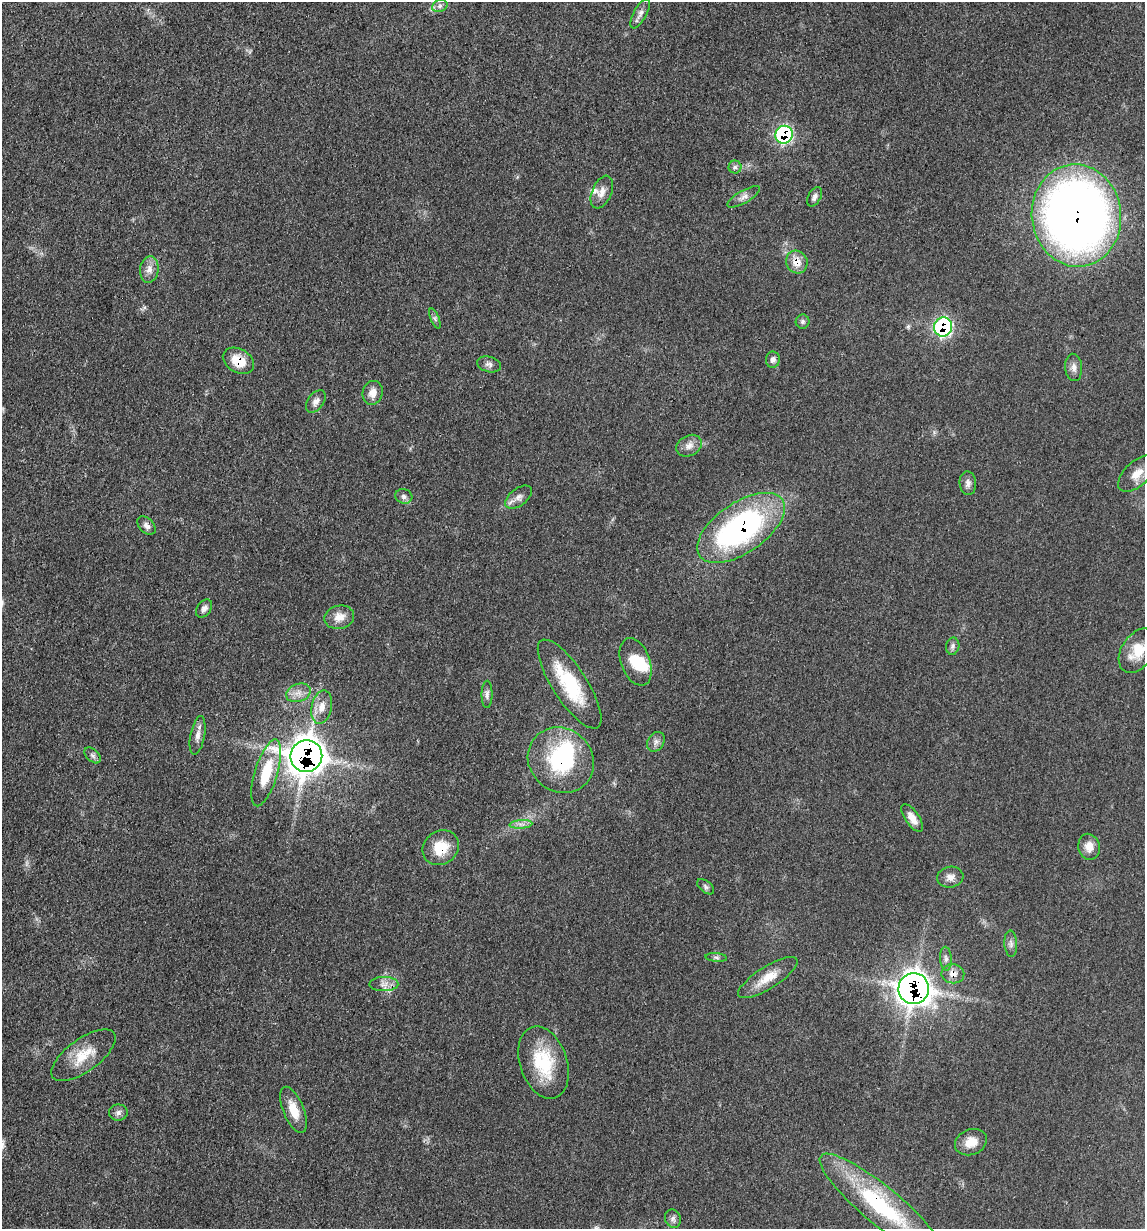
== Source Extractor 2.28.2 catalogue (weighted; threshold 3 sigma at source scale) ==
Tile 11 of 4 x 4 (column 3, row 3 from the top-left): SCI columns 2536-3678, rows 1244-2470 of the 4948 x 4938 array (HDU 1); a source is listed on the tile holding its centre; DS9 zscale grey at full resolution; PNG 1147 x 1231 px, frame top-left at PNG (2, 2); each listed source drawn as its Kron ellipse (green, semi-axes under 4 px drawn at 4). Shown black and unused: <1% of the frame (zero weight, under 3 of 4 exposures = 2% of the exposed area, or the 3 px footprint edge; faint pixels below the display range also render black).
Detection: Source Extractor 2.28.2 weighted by HDU 2 'WHT'; one run over the whole footprint, this tile lists its part. Background 0.0527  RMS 0.0059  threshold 0.0265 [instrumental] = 3 sigma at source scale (4.5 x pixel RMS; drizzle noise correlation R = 1.50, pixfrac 1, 0.05/0.05 arcsec/px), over >= 5 px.
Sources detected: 65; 1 too faint to see at this stretch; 2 inside a brighter object's white glare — neither listed nor drawn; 1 inside a brighter listed object's ellipse — not listed separately; the other 61 listed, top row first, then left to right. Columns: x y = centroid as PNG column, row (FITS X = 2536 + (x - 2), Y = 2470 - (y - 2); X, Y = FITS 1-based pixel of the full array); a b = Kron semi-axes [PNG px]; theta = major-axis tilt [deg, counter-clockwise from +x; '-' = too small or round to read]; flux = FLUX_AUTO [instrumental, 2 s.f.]
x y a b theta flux
440 6 8 6 22 2
640 14 16 6 62 3.1
784 135 9 8 - 80
735 167 6 6 - 1.6
602 192 17 9 67 4.8
743 197 18 6 30 3.3
814 197 10 6 63 2.2
1076 215 51 45 -84 500
797 262 11 10 - 7.1
149 269 13 9 82 4.6
435 318 10 4 -68 1.5
802 322 7 7 - 1.4
943 327 9 9 - 86
773 360 8 7 - 2.3
238 361 16 11 -30 12
489 364 12 7 -15 2.5
1074 367 14 8 -86 3.5
373 393 12 10 74 5.2
316 401 13 8 54 3.4
689 446 13 10 28 4.4
1137 474 23 12 43 8.8
968 483 11 8 -86 2.9
404 496 8 7 - 2.2
518 497 15 8 37 3.7
146 526 11 7 -45 2.6
741 528 50 25 34 140
204 608 10 7 55 2.5
339 617 15 11 13 6.7
953 646 9 6 79 1.9
1138 651 24 16 57 15
636 662 25 14 -69 13
570 684 52 17 -57 37
298 693 12 9 18 4.8
487 694 13 5 90 2.4
322 707 17 10 78 7
198 735 19 7 80 4.2
656 742 10 8 58 2.7
93 755 10 6 -44 2
306 756 16 15 - 840
561 760 34 31 -42 59
266 773 35 11 73 23
912 818 16 7 -56 5.3
521 824 11 4 4 2.7
1089 847 13 10 -76 6.1
441 848 19 16 38 16
950 877 13 10 9 4.3
706 887 10 5 -39 1.6
1011 944 13 6 -87 2.4
716 957 11 4 -5 1.5
946 959 12 6 -86 2.2
953 974 11 9 -7 5
768 977 34 11 32 11
384 984 14 7 0 4
914 989 15 15 - 520
84 1055 38 16 36 16
543 1063 37 23 -72 32
293 1110 24 10 -68 11
118 1113 9 8 - 2.4
971 1142 16 12 22 8.3
881 1206 78 19 -40 72
673 1219 9 8 - 2.2
Overlapping masked pixels (flux is a lower limit): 12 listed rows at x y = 784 135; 1076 215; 797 262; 943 327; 238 361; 741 528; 306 756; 561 760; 441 848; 953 974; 914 989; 881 1206
Isophote crosses this tile's border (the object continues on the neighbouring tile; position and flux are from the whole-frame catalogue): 1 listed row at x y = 1138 651